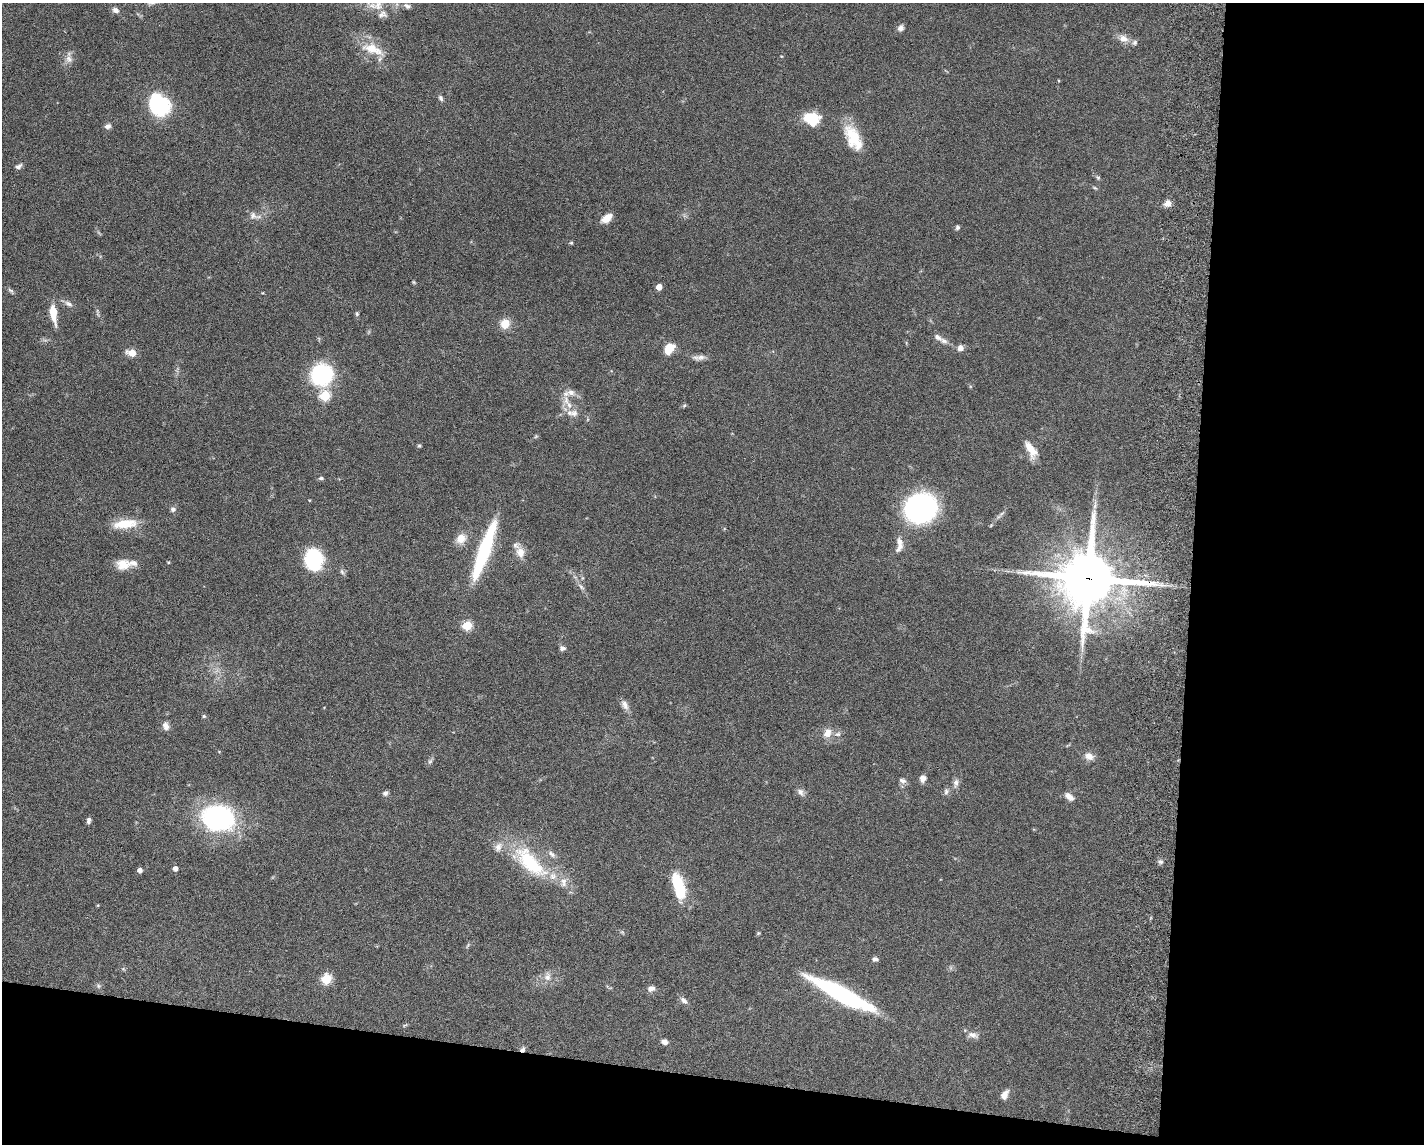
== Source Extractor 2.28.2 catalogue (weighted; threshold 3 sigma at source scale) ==
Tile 12 of 3 x 4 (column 3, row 4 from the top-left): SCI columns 3123-4544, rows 12-1153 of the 4711 x 4593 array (HDU 1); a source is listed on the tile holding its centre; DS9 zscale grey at full resolution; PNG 1426 x 1146 px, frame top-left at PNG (2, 3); no overlay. Shown black and unused: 22% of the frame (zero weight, under 5 of 9 exposures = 3% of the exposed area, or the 3 px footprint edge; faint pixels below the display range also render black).
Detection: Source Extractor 2.28.2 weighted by HDU 2 'WHT'; one run over the whole footprint, this tile lists its part. Background 0.0589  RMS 0.003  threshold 0.0124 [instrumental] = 3 sigma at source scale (4.09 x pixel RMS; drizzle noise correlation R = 1.36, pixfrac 0.8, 0.05/0.05 arcsec/px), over >= 5 px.
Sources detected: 104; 1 inside a brighter object's white glare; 1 cosmic-ray / hot-pixel residue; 1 long thin detection or spike segment (spike, bleed or trail) — not listed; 11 inside a brighter listed object's ellipse — not listed separately; the other 90 listed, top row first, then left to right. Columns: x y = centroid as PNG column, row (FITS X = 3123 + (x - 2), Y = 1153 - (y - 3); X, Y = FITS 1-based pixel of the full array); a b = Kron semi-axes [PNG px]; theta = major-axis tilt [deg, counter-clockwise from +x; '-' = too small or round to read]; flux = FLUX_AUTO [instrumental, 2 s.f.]
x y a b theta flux
378 5 15 12 25 2.8
407 6 10 6 -24 0.84
115 10 9 6 -30 1.1
901 28 8 7 - 1.1
1123 38 14 9 -19 2.3
372 49 30 13 -20 6.4
69 59 12 8 -51 1.5
441 98 9 5 -69 0.76
159 105 23 19 -55 20
811 118 15 11 -21 9.5
108 126 8 6 18 1
853 138 34 16 -63 8.7
19 167 8 6 38 0.85
1098 177 7 5 -67 0.48
1095 188 6 4 -18 0.35
1167 203 9 7 34 1.9
253 216 11 10 - 1.6
607 218 12 7 35 3.1
957 227 6 5 - 0.57
571 243 5 4 - 0.33
414 282 6 4 -88 0.32
659 287 4 4 - 2.9
11 290 11 4 -35 0.57
68 304 12 6 -24 1.1
53 312 16 6 -81 6.5
357 314 6 5 - 0.45
505 324 9 9 - 4.2
938 337 12 7 -34 1.4
669 348 11 8 52 4.9
960 348 8 7 - 1.4
132 353 8 6 -15 3.8
699 357 20 6 4 1.5
322 375 18 17 - 32
325 396 6 5 - 17
566 400 14 7 -78 2.6
684 405 6 4 45 0.35
574 413 12 9 6 1.9
536 436 6 4 45 0.36
419 446 5 5 - 0.4
1031 449 22 9 -60 4
321 478 6 4 9 0.5
921 508 23 20 24 61
173 509 7 6 - 0.79
1001 514 9 5 49 0.75
125 524 27 10 7 6.9
461 539 13 12 - 3
899 542 13 9 -80 1.8
486 544 50 13 70 21
520 552 15 11 -73 2.6
314 559 13 11 -86 32
168 562 5 3 - 0.24
123 565 16 12 5 4
342 572 9 5 -63 0.65
582 578 6 4 71 0.34
1088 578 19 18 - 1700
581 587 11 5 -43 0.91
467 625 5 5 - 15
562 648 7 6 - 0.87
625 705 14 8 -58 1.5
204 716 5 5 - 0.39
166 726 11 7 -71 1.4
827 733 13 10 68 2.6
838 734 9 6 14 0.87
1089 756 11 9 -22 2
430 761 7 5 43 0.63
923 778 8 8 - 1.3
903 781 10 7 -17 1
956 783 13 7 79 1.3
800 792 11 8 -57 1.2
946 792 9 6 89 0.78
385 793 6 6 - 0.88
1069 797 12 7 -38 1.7
218 818 28 21 -11 52
89 821 7 4 77 0.83
530 862 56 22 -45 21
1160 862 7 5 -20 0.65
175 868 5 4 - 1.4
140 870 4 4 - 1.4
679 887 29 10 -74 15
98 905 5 3 - 0.22
875 959 7 6 - 0.79
547 977 12 9 83 1.8
326 979 5 5 - 17
98 986 6 5 - 0.53
651 988 9 7 16 1.3
842 994 66 12 -27 41
683 1000 12 6 -41 1.1
972 1035 15 8 -11 1.5
665 1042 6 5 - 1.4
1004 1095 11 7 64 1.8
Overlapping masked pixels (flux is a lower limit): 1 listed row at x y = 1088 578